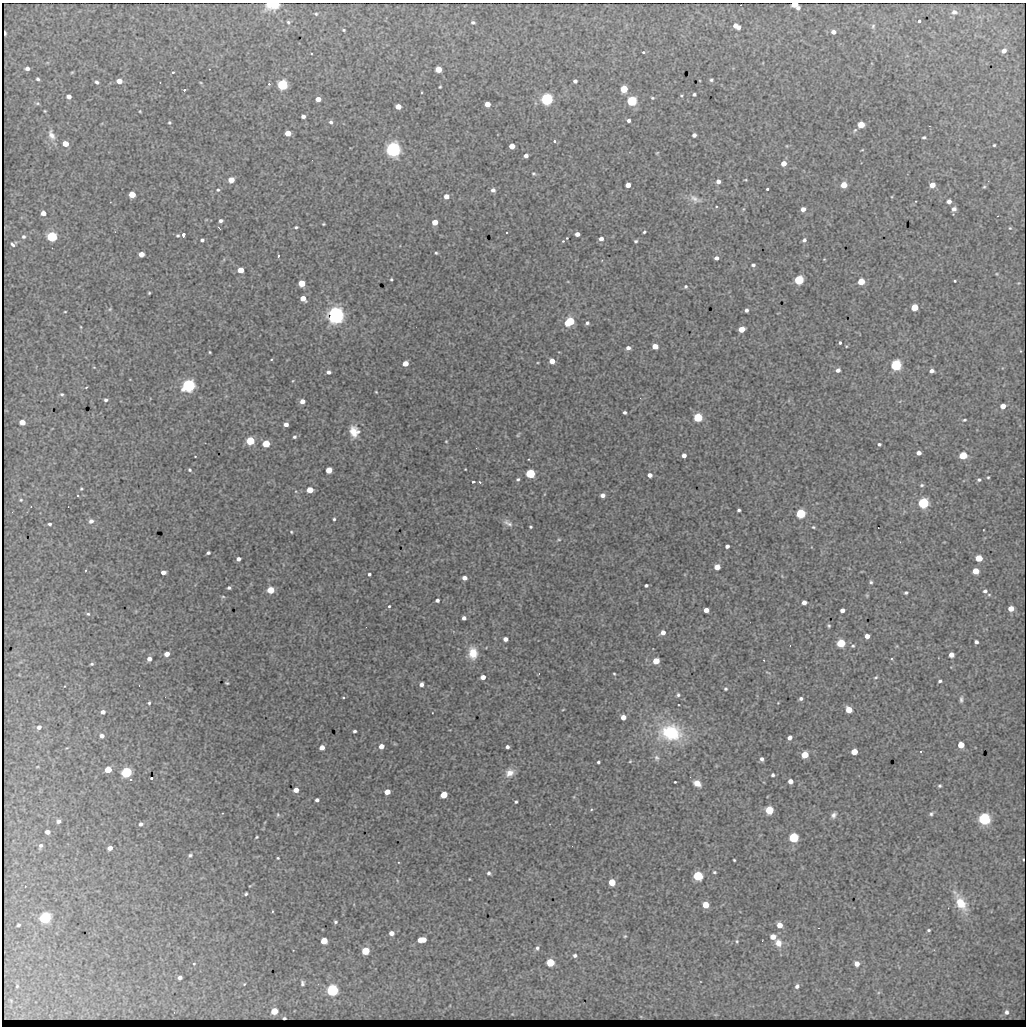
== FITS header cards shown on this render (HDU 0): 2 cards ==
NAXIS1  =                 1024 / length of data axis 1
NAXIS2  =                 1024 / length of data axis 2

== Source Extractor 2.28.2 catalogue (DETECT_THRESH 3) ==
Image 1024 x 1024 px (HDU 0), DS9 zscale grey, 1 PNG px = 1 image px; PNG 1028 x 1028 px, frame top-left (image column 1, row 1024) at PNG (2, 3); no overlay
Background 2240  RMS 12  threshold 35.4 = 3 sigma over >= 5 px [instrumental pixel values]
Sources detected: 326; all 326 listed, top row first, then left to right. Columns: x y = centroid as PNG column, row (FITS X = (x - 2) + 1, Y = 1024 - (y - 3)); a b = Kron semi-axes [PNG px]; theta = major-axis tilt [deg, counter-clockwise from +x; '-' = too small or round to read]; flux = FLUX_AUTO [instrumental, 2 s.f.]
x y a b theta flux
273 4 9 6 7 27000
795 5 7 4 -33 15000
954 12 8 6 -6 3100
316 14 4 3 - 880
919 21 3 3 - 2700
288 22 5 4 - 1200
473 22 4 3 - 1400
736 26 7 4 -31 5700
873 26 7 5 86 1500
344 30 3 2 - 820
833 32 5 5 - 2700
5 33 4 2 - 2200
1004 51 5 4 - 3100
643 52 3 3 - 1600
27 68 4 4 - 2400
438 69 5 4 - 13000
72 72 5 3 - 680
173 72 3 3 - 960
38 79 3 3 - 1300
711 80 4 4 - 1200
119 81 5 4 - 6800
575 81 4 4 - 2000
97 82 5 4 - 1500
201 83 5 3 - 680
269 84 3 3 - 1600
282 85 5 5 - 120000
440 87 3 2 - 770
624 89 5 5 - 28000
184 90 4 3 - 2100
694 94 3 3 - 1300
681 96 4 3 - 820
69 97 4 4 - 3600
652 98 4 3 - 900
318 99 4 4 - 5900
547 99 5 5 - 210000
632 101 5 5 - 98000
37 103 6 5 - 1100
487 104 4 4 - 7300
398 107 5 4 - 8800
45 111 3 2 - 640
140 111 3 2 - 670
303 116 4 4 - 2600
629 120 3 3 - 2000
331 122 5 5 - 1700
169 123 5 4 - 1000
861 125 5 4 - 14000
855 130 6 4 44 1000
288 133 5 4 - 9900
51 135 15 8 -66 5400
694 135 4 4 - 2500
924 137 4 3 - 1100
554 141 3 3 - 2000
65 144 5 4 - 10000
994 145 3 3 - 800
512 146 4 4 - 11000
393 150 5 5 - 420000
862 150 4 2 - 590
657 153 4 3 - 680
526 156 4 4 - 3100
783 163 4 4 - 7100
533 173 5 5 - 1000
231 180 5 4 - 11000
745 180 4 2 - 650
718 181 4 4 - 3500
628 185 4 4 - 7000
844 185 5 4 - 12000
932 185 5 5 - 7000
984 187 4 4 - 850
767 189 3 3 - 1100
218 190 5 4 - 1000
493 190 4 4 - 2900
132 195 5 4 - 15000
446 196 5 4 - 5300
695 199 18 9 -29 5800
949 201 5 4 - 3200
716 206 2 2 - 600
803 209 4 4 - 4000
954 209 6 5 - 3000
43 213 4 4 - 4400
997 216 2 2 - 600
221 221 4 4 - 1900
435 222 4 4 - 10000
323 224 3 2 - 730
296 227 3 3 - 1100
219 228 4 2 - 1100
1010 228 4 3 - 680
644 232 3 3 - 1000
577 234 4 4 - 4100
183 235 4 3 - 3300
178 236 4 4 - 1100
23 237 6 5 - 1600
52 237 5 5 - 87000
567 238 2 2 - 630
601 239 5 4 - 3300
202 240 4 4 - 1600
804 240 4 4 - 1900
563 241 3 3 - 630
636 241 4 3 - 1100
13 244 5 4 - 3000
436 253 3 3 - 950
141 254 4 4 - 7500
278 256 4 3 - 910
716 258 4 4 - 2900
824 259 3 3 - 600
753 265 5 4 - 1600
241 270 4 4 - 12000
391 279 3 2 - 910
799 280 5 5 - 74000
955 281 3 2 - 770
861 282 5 4 - 20000
302 283 5 5 - 16000
686 286 5 5 - 1200
149 293 3 2 - 730
303 298 5 4 - 8600
915 307 5 4 - 22000
110 309 5 4 - 900
746 310 4 4 - 2000
65 312 3 2 - 570
336 315 6 6 - 580000
570 322 7 5 32 59000
587 323 4 4 - 1500
81 327 5 3 - 620
742 329 5 4 - 14000
840 343 3 3 - 1600
655 346 5 4 - 10000
628 348 5 4 - 2900
210 352 3 2 - 700
271 359 3 2 - 630
552 361 4 4 - 9400
405 364 4 4 - 10000
896 365 5 5 - 120000
838 370 4 4 - 3100
932 371 4 4 - 3100
329 372 5 4 - 2400
189 386 5 5 - 250000
86 387 4 2 - 620
376 392 3 2 - 610
62 394 5 5 - 1300
640 398 3 3 - 820
106 400 4 4 - 1600
302 401 4 4 - 5500
1003 406 5 4 - 6800
625 412 4 3 - 1600
698 417 5 5 - 60000
964 420 4 3 - 920
22 422 5 4 - 8900
286 424 4 4 - 4200
354 432 12 10 -73 10000
518 435 8 3 61 860
294 437 5 5 - 1400
250 441 5 5 - 47000
446 441 3 2 - 610
266 444 5 4 - 28000
879 444 4 3 - 1200
919 453 4 4 - 3800
684 455 4 4 - 4500
963 455 5 4 - 29000
195 456 2 2 - 450
465 469 3 2 - 530
190 470 5 4 - 1100
329 470 4 4 - 15000
530 473 5 5 - 76000
650 475 4 4 - 4200
988 477 3 3 - 830
518 479 4 4 - 1200
979 480 5 4 - 1500
473 482 3 2 - 960
480 482 4 3 - 880
922 485 6 4 15 1300
81 489 3 3 - 840
310 490 5 4 - 17000
78 495 3 3 - 860
603 495 4 4 - 4000
21 500 4 3 - 740
923 503 5 5 - 110000
739 510 3 3 - 1500
801 513 5 5 - 79000
334 519 3 3 - 1000
91 521 6 5 - 3000
508 523 15 6 -29 3600
50 524 3 3 - 1400
530 527 3 3 - 1000
813 527 4 4 - 870
291 532 4 3 - 760
559 540 5 3 - 860
727 546 4 3 - 2500
208 553 4 3 - 1600
979 558 5 4 - 18000
238 559 4 4 - 3100
717 567 4 4 - 12000
976 571 5 4 - 14000
163 572 4 4 - 4400
369 574 3 3 - 1500
464 578 4 4 - 4200
871 582 4 4 - 1300
646 585 4 3 - 1500
229 588 4 3 - 1700
271 590 5 4 - 24000
985 591 5 4 - 1600
906 593 3 3 - 1300
867 595 6 4 18 840
989 595 5 3 - 860
223 597 6 4 -1 990
437 600 4 4 - 2200
804 602 4 4 - 4200
389 606 4 3 - 990
1011 609 5 4 - 8700
706 610 4 4 - 6000
842 610 4 4 - 3700
88 614 5 5 - 1200
464 618 4 4 - 2800
829 626 4 4 - 1100
663 633 5 5 - 4100
867 636 4 4 - 5200
505 639 4 4 - 4500
976 642 4 3 - 2100
841 643 5 5 - 42000
790 646 2 2 - 510
853 646 5 4 - 1100
473 653 13 9 -84 13000
167 654 4 4 - 6200
951 655 4 4 - 5300
149 659 4 4 - 4200
764 660 3 2 - 650
656 661 5 4 - 16000
92 664 5 3 - 1200
614 674 4 3 - 740
483 677 4 4 - 5700
876 677 5 3 - 940
940 681 4 3 - 1300
227 683 4 3 - 900
421 684 4 4 - 3100
139 685 2 2 - 400
64 686 3 2 - 490
725 689 4 4 - 1100
678 695 5 5 - 1500
343 697 3 2 - 700
801 699 4 3 - 1800
961 699 8 4 85 1800
149 703 4 3 - 1100
849 710 5 4 - 15000
103 712 5 4 - 3600
623 717 4 4 - 8100
39 727 5 4 - 2700
354 731 3 3 - 1400
671 733 24 17 -3 53000
102 736 5 4 - 3500
790 738 4 4 - 3600
961 745 5 4 - 15000
381 746 4 4 - 7100
322 747 4 4 - 7300
507 747 4 3 - 2200
921 751 3 3 - 1300
854 752 5 4 - 15000
805 755 5 4 - 23000
657 758 9 7 -63 2700
762 759 4 4 - 2300
630 761 4 4 - 740
598 762 3 3 - 1200
108 769 5 4 - 16000
126 772 5 5 - 110000
509 773 11 9 33 7100
773 775 3 3 - 1500
690 777 2 2 - 750
151 778 3 3 - 2900
790 781 4 4 - 4800
675 782 3 2 - 700
697 783 7 5 -33 6900
940 786 4 3 - 1100
296 790 4 4 - 6600
387 792 4 4 - 10000
444 795 5 4 - 23000
317 800 4 4 - 2300
516 802 3 3 - 1100
591 810 5 3 - 750
769 810 5 5 - 38000
931 814 6 5 - 1500
278 815 5 4 - 880
834 815 7 5 63 2500
984 819 5 5 - 180000
58 821 4 4 - 2500
141 824 5 5 - 1900
47 832 4 4 - 3900
256 837 3 2 - 750
794 838 5 5 - 94000
40 846 7 4 65 1900
110 848 4 4 - 4400
190 855 6 4 28 1500
278 858 2 2 - 740
1023 859 3 2 - 820
734 860 3 3 - 790
714 872 5 3 - 950
489 873 5 4 - 1600
698 876 5 5 - 68000
612 882 5 4 - 21000
246 894 4 3 - 1100
960 903 22 10 -61 19000
705 905 5 5 - 16000
272 911 3 2 - 670
45 918 6 5 - 140000
335 922 4 3 - 1100
18 925 4 3 - 1000
779 925 5 4 - 8200
929 930 4 3 - 1000
391 933 4 4 - 4300
625 936 5 3 - 780
773 937 5 5 - 6400
422 940 8 4 5 11000
324 941 5 4 - 19000
737 941 6 4 -84 1000
778 943 10 8 -65 6500
537 948 6 5 - 1800
365 951 5 5 - 29000
575 955 4 4 - 1800
550 962 5 5 - 37000
194 964 3 3 - 710
857 964 5 4 - 5400
180 978 4 4 - 2500
302 983 6 4 -82 1700
244 984 3 2 - 650
17 986 3 2 - 640
797 986 6 5 - 2200
332 990 5 5 - 170000
274 1011 5 4 - 17000
1006 1012 5 5 - 1900
284 1018 3 3 - 840
At the frame edge (FLAGS 8, measured only in part): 2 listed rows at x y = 273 4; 795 5